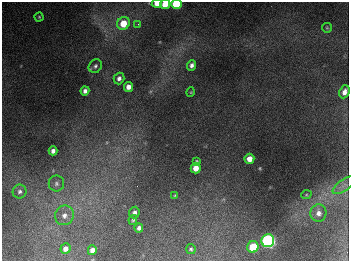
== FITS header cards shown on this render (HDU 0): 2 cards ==
NAXIS1  =                  347
NAXIS2  =                  259

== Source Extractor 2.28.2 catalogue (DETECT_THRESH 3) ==
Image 347 x 259 px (HDU 0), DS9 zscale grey, 1 PNG px = 1 image px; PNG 351 x 263 px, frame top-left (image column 1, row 259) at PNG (2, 2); each listed source drawn as its Kron ellipse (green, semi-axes under 4 px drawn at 4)
Background 675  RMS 50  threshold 151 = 3 sigma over >= 5 px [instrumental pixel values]
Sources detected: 33; all 33 listed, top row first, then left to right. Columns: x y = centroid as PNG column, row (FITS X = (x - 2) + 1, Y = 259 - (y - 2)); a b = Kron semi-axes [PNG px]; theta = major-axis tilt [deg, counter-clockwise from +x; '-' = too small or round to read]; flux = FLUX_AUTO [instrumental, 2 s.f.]
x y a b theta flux
157 3 5 4 - 3.6e+04
165 4 5 4 - 6.2e+04
176 4 5 5 - 2.5e+05
39 17 4 4 - 3.6e+03
123 23 7 6 - 7.9e+04
138 24 4 4 - 5.1e+03
327 28 5 4 - 4.4e+03
191 65 5 4 - 1.3e+04
95 66 7 6 - 9.2e+03
119 78 6 5 - 1.3e+04
128 87 5 4 - 2.2e+04
85 91 4 4 - 1.4e+04
191 92 5 3 - 2.7e+03
344 92 6 5 - 2.0e+04
53 151 4 4 - 1.5e+04
249 159 5 5 - 3.6e+04
196 161 3 3 - 4.0e+03
196 168 5 5 - 3.8e+04
56 183 8 8 - 1.2e+04
344 185 13 5 34 1.7e+04
20 191 7 7 - 1.1e+04
306 195 5 3 - 3.4e+03
175 196 4 3 - 4.0e+03
134 213 6 5 - 1.3e+04
318 213 8 8 - 1.9e+04
64 215 10 9 - 2.5e+04
133 220 5 4 - 5.0e+03
139 228 4 4 - 9.6e+03
268 241 6 6 - 1.0e+06
253 247 6 5 - 1.2e+05
66 249 5 5 - 1.9e+04
191 249 5 4 - 5.3e+03
92 250 5 4 - 1.9e+04
At the frame edge (FLAGS 8, measured only in part): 3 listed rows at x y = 157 3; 165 4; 176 4